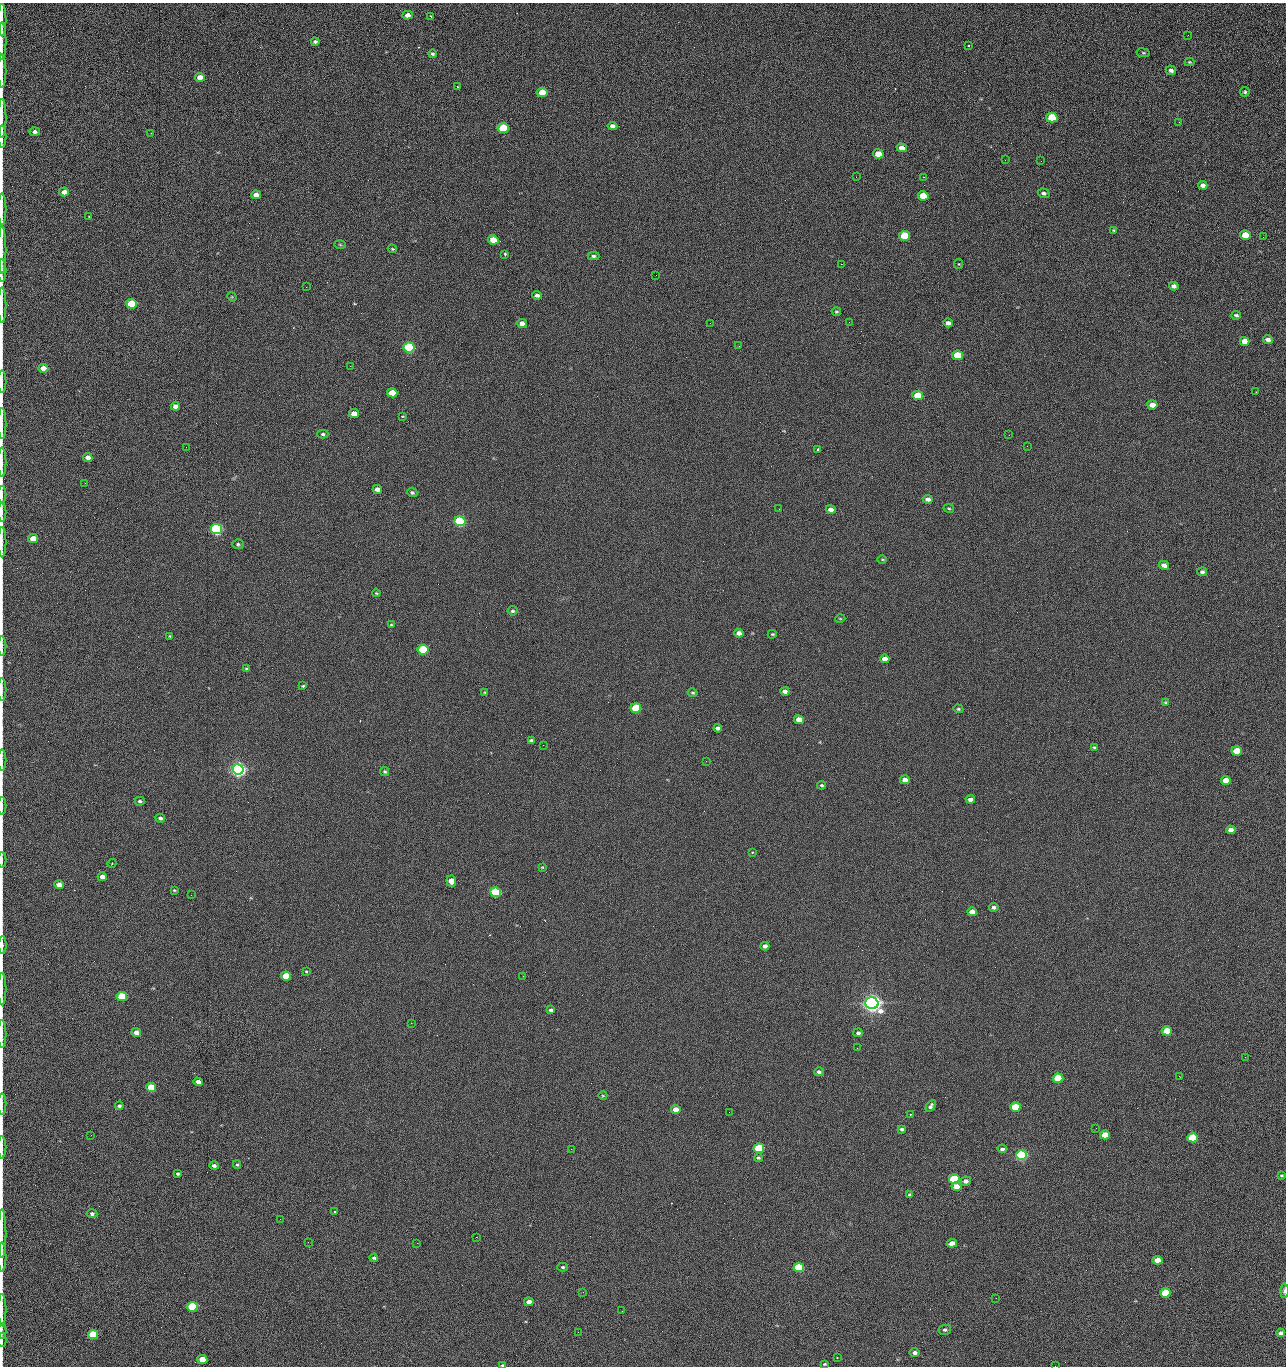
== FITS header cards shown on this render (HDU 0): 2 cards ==
NAXIS1  =                 1284 /fastest changing axis
NAXIS2  =                 1364 /next to fastest changing axis

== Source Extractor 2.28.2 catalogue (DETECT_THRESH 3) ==
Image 1284 x 1364 px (HDU 0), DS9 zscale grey, 1 PNG px = 1 image px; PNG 1288 x 1368 px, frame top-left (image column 1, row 1364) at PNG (2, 3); each listed source drawn as its Kron ellipse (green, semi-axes under 4 px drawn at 4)
Background 125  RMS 14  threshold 43.3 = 3 sigma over >= 5 px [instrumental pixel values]
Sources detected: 233; all 233 listed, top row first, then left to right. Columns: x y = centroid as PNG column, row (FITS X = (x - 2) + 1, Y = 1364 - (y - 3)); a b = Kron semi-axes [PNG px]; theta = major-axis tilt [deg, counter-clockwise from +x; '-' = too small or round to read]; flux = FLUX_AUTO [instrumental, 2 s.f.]
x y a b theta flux
408 15 5 4 - 5.0e+03
431 17 4 2 - 8.3e+02
2 20 16 2 90 3.3e+03
1188 35 3 2 - 1.3e+03
2 41 19 2 90 3.7e+03
315 42 4 3 - 1.7e+03
969 45 3 3 - 1.3e+03
1143 53 7 3 -9 1.2e+03
433 54 4 4 - 1.4e+03
1189 62 5 4 - 1.0e+03
1171 70 5 4 - 3.1e+03
2 71 17 2 90 3.2e+03
200 77 5 4 - 9.0e+03
458 87 3 2 - 9.5e+02
542 92 5 4 - 2.3e+04
1245 92 5 4 - 1.5e+03
2 118 19 2 90 3.7e+03
1052 118 5 5 - 4.5e+04
1179 122 3 2 - 1.2e+03
612 126 5 4 - 3.6e+03
503 128 5 5 - 5.5e+04
35 132 5 4 - 2.8e+03
151 133 2 2 - 4.8e+02
2 136 11 2 90 2.1e+03
902 148 5 4 - 6.3e+03
878 154 5 4 - 1.6e+04
1005 160 3 2 - 1.5e+03
1041 161 2 2 - 1.9e+03
856 177 2 2 - 2.4e+03
923 177 2 2 - 3.1e+04
1203 185 4 4 - 3.7e+03
64 192 5 4 - 5.0e+03
1044 193 6 4 -18 2.7e+03
256 195 5 4 - 6.0e+03
923 196 5 4 - 2.9e+04
2 209 16 2 90 2.6e+03
89 216 2 2 - 6.1e+02
1114 230 3 2 - 8.5e+02
1245 235 5 4 - 2.5e+04
904 236 5 5 - 4.2e+04
1263 237 3 2 - 8.0e+02
493 240 5 4 - 2.0e+04
340 245 6 3 -2 8.8e+02
392 249 5 3 - 9.4e+02
2 250 23 2 90 4.1e+03
505 254 3 3 - 1.2e+03
594 256 6 4 0 1.9e+03
841 264 2 2 - 2.7e+04
959 264 5 4 - 9.4e+02
2 270 11 2 90 1.9e+03
656 275 2 2 - 6.3e+02
1174 286 4 4 - 2.9e+03
306 287 2 2 - 7.7e+02
537 295 5 4 - 3.2e+03
232 297 5 4 - 8.2e+02
131 304 5 4 - 5.3e+04
2 305 17 2 90 2.9e+03
836 312 5 4 - 1.2e+03
1236 315 5 3 - 1.9e+03
849 322 2 2 - 8.5e+02
522 323 5 4 - 5.3e+03
710 323 2 2 - 3.5e+03
948 323 5 4 - 3.9e+03
1268 340 5 4 - 4.8e+03
1245 341 5 4 - 1.0e+04
739 346 2 2 - 5.7e+02
409 347 5 5 - 1.6e+05
957 355 5 4 - 4.1e+04
350 366 2 2 - 2.5e+03
43 368 5 4 - 1.1e+04
2 382 11 2 90 1.7e+03
1256 392 3 2 - 1.3e+03
392 393 5 4 - 2.0e+04
918 395 5 4 - 3.4e+04
1152 405 5 4 - 1.0e+04
175 406 5 4 - 4.9e+03
354 414 5 4 - 9.7e+03
402 416 3 2 - 6.7e+02
2 424 15 2 90 2.7e+03
323 434 5 4 - 1.6e+03
1009 435 2 2 - 3.5e+03
1027 446 2 2 - 4.8e+02
186 447 2 2 - 2.8e+03
818 449 3 3 - 4.1e+03
88 457 4 4 - 6.1e+03
2 462 14 2 90 2.5e+03
85 483 3 2 - 9.6e+02
377 489 4 4 - 5.2e+03
412 492 5 4 - 1.7e+03
2 495 9 2 90 1.3e+03
928 499 5 4 - 3.5e+03
949 508 5 3 - 1.0e+03
779 509 2 2 - 5.4e+02
831 509 5 4 - 5.1e+03
2 512 9 2 90 1.6e+03
460 521 5 5 - 2.0e+05
216 529 5 5 - 3.3e+05
33 539 5 4 - 2.0e+04
2 542 15 2 90 2.6e+03
238 544 5 5 - 1.8e+03
882 559 5 3 - 9.4e+02
1164 565 5 4 - 5.4e+03
1202 572 5 4 - 2.3e+03
376 593 4 3 - 9.4e+02
512 611 5 4 - 1.7e+03
840 618 5 3 - 8.5e+02
391 625 4 4 - 1.1e+03
739 633 5 4 - 5.3e+03
772 634 4 3 - 1.0e+03
170 636 3 3 - 9.3e+02
2 646 10 2 90 1.6e+03
423 650 5 5 - 9.2e+04
885 659 5 4 - 7.3e+03
247 669 4 3 - 2.1e+03
303 686 4 3 - 1.2e+03
2 689 11 2 90 1.7e+03
785 691 4 4 - 4.1e+03
485 692 4 3 - 9.0e+02
693 693 5 4 - 1.4e+03
1165 702 4 4 - 9.4e+02
636 708 5 4 - 5.2e+04
958 709 5 4 - 1.2e+03
799 720 5 4 - 1.5e+04
718 728 4 4 - 3.5e+03
531 741 4 3 - 2.4e+03
543 745 2 2 - 3.4e+03
1094 747 4 3 - 1.2e+03
1237 751 5 4 - 2.8e+04
2 760 10 2 90 1.5e+03
706 761 2 2 - 2.5e+03
238 769 6 5 - 7.1e+05
385 772 5 4 - 1.6e+03
905 780 5 4 - 6.2e+03
1226 780 5 4 - 1.4e+04
822 785 4 3 - 1.2e+03
970 799 4 4 - 4.0e+03
140 801 5 4 - 2.2e+03
2 806 9 2 90 1.5e+03
160 818 5 4 - 2.3e+03
1231 830 5 4 - 5.9e+03
752 852 3 2 - 9.0e+02
2 860 8 2 90 1.2e+03
112 863 4 3 - 7.1e+02
542 867 3 3 - 7.8e+02
102 877 4 4 - 5.8e+03
451 881 5 5 - 1.4e+04
59 885 5 4 - 1.0e+04
174 890 3 3 - 9.2e+02
496 892 5 5 - 1.3e+05
191 895 2 2 - 4.4e+02
994 907 5 4 - 2.9e+03
972 912 5 4 - 9.7e+03
2 945 8 2 90 2.2e+03
765 946 4 4 - 3.6e+03
306 971 3 3 - 8.3e+02
286 976 5 4 - 3.4e+04
523 976 2 2 - 2.2e+03
2 989 16 2 90 2.6e+03
122 997 5 4 - 5.4e+04
872 1003 6 6 - 1.1e+06
551 1010 4 3 - 2.0e+03
411 1023 2 2 - 5.7e+03
1167 1031 5 4 - 3.0e+04
136 1032 5 4 - 6.5e+03
858 1033 5 4 - 2.2e+03
2 1034 14 2 90 2.2e+03
857 1048 2 2 - 1.4e+03
1245 1057 2 2 - 2.0e+03
819 1072 5 4 - 2.2e+03
1179 1076 3 2 - 2.8e+03
1058 1078 5 4 - 4.9e+04
198 1082 4 4 - 6.0e+03
151 1087 5 4 - 3.1e+04
603 1096 4 3 - 7.9e+02
2 1104 10 2 90 1.8e+03
119 1106 4 3 - 1.9e+03
931 1106 6 4 58 2.6e+03
1015 1107 5 4 - 4.5e+04
676 1109 5 4 - 9.0e+03
729 1112 2 2 - 9.7e+02
910 1114 3 2 - 1.1e+03
1096 1128 2 2 - 4.1e+02
902 1129 4 3 - 2.0e+03
91 1135 2 2 - 2.6e+03
1105 1135 5 4 - 1.8e+04
1193 1138 5 4 - 5.9e+04
2 1147 11 2 90 1.5e+03
759 1148 5 4 - 8.0e+04
571 1149 2 2 - 1.0e+03
1002 1149 4 4 - 2.2e+03
1021 1155 5 5 - 2.8e+05
758 1158 4 4 - 1.4e+03
214 1165 5 4 - 2.7e+03
237 1165 4 4 - 1.2e+03
178 1174 3 3 - 1.4e+03
1282 1175 4 3 - 1.2e+03
954 1179 5 4 - 8.7e+04
966 1181 5 4 - 4.0e+03
956 1187 5 4 - 1.0e+04
910 1195 3 3 - 1.4e+03
335 1212 3 3 - 5.0e+03
92 1214 5 4 - 2.3e+03
280 1219 2 2 - 2.2e+03
2 1234 24 2 90 3.5e+03
476 1237 2 2 - 1.4e+04
308 1242 2 2 - 2.0e+03
417 1243 2 2 - 5.6e+03
952 1243 5 4 - 9.3e+03
2 1257 15 2 90 2.5e+03
374 1258 4 3 - 1.6e+03
1158 1260 5 4 - 1.4e+04
563 1267 5 4 - 1.7e+03
799 1268 5 4 - 8.2e+04
1284 1291 7 3 88 2.9e+03
583 1292 2 2 - 5.8e+02
1165 1293 5 4 - 4.7e+04
996 1298 2 2 - 2.8e+03
529 1302 5 4 - 7.7e+03
192 1307 5 5 - 1.0e+05
2 1309 16 2 90 3.2e+03
622 1311 3 2 - 8.5e+02
945 1330 6 5 - 2.2e+03
2 1331 8 2 90 1.1e+03
578 1332 2 2 - 3.6e+03
1281 1333 4 4 - 3.5e+03
93 1335 5 4 - 5.5e+04
2 1340 7 2 90 1.1e+03
915 1353 5 4 - 3.5e+03
837 1357 3 2 - 4.4e+03
202 1360 5 4 - 1.9e+04
824 1364 4 3 - 9.6e+02
503 1365 4 2 - 1.6e+03
1055 1366 2 2 - 2.2e+03
At the frame edge (FLAGS 8, measured only in part): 33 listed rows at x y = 2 20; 2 41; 2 71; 2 118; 2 136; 2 209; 2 250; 2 270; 2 305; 2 382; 2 424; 2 462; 2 495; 2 512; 2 542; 2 646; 2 689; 2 760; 2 806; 2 860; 2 945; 2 989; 2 1034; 2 1104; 2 1147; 2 1234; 2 1257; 1284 1291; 2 1309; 2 1331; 2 1340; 503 1365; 1055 1366

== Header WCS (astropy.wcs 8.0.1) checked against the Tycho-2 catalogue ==
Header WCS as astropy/WCSLIB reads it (CRVAL/CRPIX/CD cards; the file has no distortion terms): RA---TAN/DEC--TAN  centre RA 15:41:40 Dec +51:59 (235.42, +51.99 deg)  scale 1.26 arcsec/px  FOV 26.9' x 28.5'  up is +92 deg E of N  parity flipped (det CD > 0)
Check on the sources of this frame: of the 60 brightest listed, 8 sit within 2.0 arcsec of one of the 11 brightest Tycho-2 stars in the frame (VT <= 12.29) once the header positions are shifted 0.10 arcsec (0.09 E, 0.04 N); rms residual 0.68 arcsec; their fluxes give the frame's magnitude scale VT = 24.51 - 2.5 log10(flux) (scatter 0.15 mag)
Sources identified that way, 8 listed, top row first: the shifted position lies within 2.0 arcsec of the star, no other Tycho-2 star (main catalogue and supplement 1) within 4.0 arcsec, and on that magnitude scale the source's flux lands within +1.5 / -3 mag of the star's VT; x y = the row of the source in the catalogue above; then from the Tycho-2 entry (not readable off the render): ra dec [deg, ICRS J2000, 3 dp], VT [Tycho-2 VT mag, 2 dp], TYC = Tycho-2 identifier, HIP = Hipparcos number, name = IAU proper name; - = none
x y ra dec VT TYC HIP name
409 347 235.614 +52.064 11.61 3489-1132-1 - -
460 521 235.514 +52.049 11.19 3489-1407-1 - -
238 769 235.378 +52.130 9.31 3489-1322-1 76850 -
496 892 235.303 +52.042 11.52 3489-958-1 - -
872 1003 235.232 +51.912 9.59 3489-824-1 - -
1021 1155 235.143 +51.862 10.97 3489-1016-1 - -
954 1179 235.131 +51.886 12.29 3489-908-1 - -
799 1268 235.084 +51.941 11.45 3489-1346-1 - -